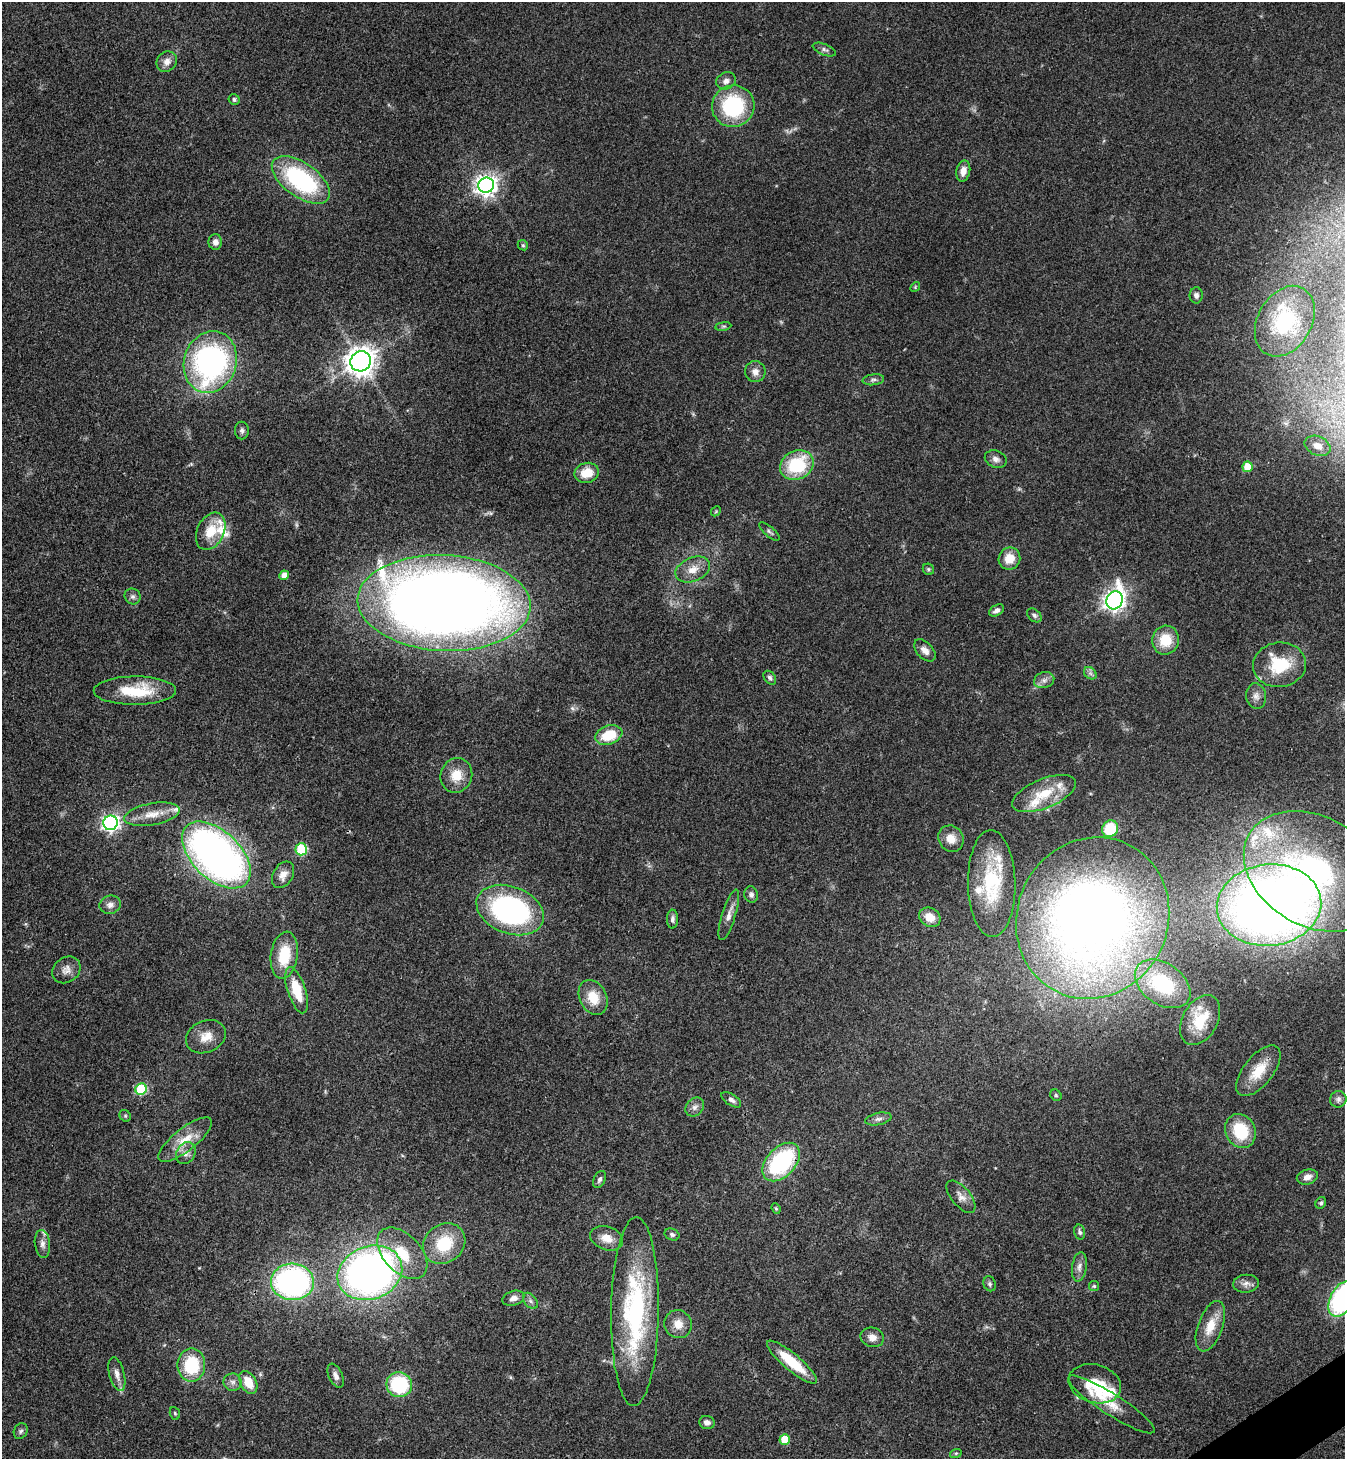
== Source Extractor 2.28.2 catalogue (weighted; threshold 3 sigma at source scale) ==
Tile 6 of 4 x 4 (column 2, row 2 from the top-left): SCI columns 1639-2981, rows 2915-4371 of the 5825 x 5833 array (HDU 1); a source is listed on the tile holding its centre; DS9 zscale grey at full resolution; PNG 1347 x 1461 px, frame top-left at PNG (2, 2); each listed source drawn as its Kron ellipse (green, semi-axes under 4 px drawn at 4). Shown black and unused: <1% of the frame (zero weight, under 3 of 4 exposures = <1% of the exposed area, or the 3 px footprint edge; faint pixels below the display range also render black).
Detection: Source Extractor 2.28.2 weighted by HDU 2 'WHT'; one run over the whole footprint, this tile lists its part. Background 0.062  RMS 0.0053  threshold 0.024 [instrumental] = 3 sigma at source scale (4.5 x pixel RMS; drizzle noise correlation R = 1.50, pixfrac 1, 0.05/0.05 arcsec/px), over >= 5 px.
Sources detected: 138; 2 too faint to see at this stretch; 1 inside a brighter object's white glare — neither listed nor drawn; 14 inside a brighter listed object's ellipse — not listed separately; the other 121 listed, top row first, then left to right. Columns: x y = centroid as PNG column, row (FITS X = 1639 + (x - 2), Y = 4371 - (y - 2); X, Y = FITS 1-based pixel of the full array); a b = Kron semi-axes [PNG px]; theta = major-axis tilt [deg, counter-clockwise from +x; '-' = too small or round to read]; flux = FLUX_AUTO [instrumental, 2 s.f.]
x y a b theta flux
824 50 12 5 -21 1.7
167 62 11 9 48 3.8
726 81 10 8 24 2.9
234 99 5 5 - 1.1
733 106 21 20 - 47
963 171 11 7 78 4
301 180 33 17 -35 70
486 185 8 7 - 380
215 242 7 6 - 2.9
523 245 5 4 - 0.7
915 287 5 4 - 0.56
1196 295 8 6 -90 1.7
1285 321 38 27 60 42
723 326 8 4 8 0.82
361 361 10 10 - 630
210 362 31 26 72 130
755 372 10 10 - 3.5
873 380 11 5 7 1.6
242 431 9 7 -89 1.7
1318 446 13 9 -25 6.8
996 459 11 8 -21 2.7
797 465 17 14 27 33
1247 467 5 5 - 11
587 473 12 10 15 9.8
716 511 6 4 46 0.63
211 531 20 13 64 12
769 531 13 5 -40 1.3
1009 559 11 10 - 8.6
693 569 18 12 23 7.1
928 569 6 5 - 0.96
284 575 5 4 - 3.9
133 596 8 7 - 1.7
1115 600 9 8 - 350
444 603 86 48 -3 830
996 610 8 5 29 2
1034 615 8 5 -39 1.4
1165 640 14 13 - 14
925 650 13 8 -46 3.7
1279 665 26 22 7 23
1090 673 7 5 -44 1.6
770 678 7 5 -53 1.4
1044 680 10 8 16 2.8
135 691 41 14 0 23
1256 696 13 10 -82 3.4
609 735 14 9 19 16
456 775 17 15 72 10
1044 793 34 14 22 17
152 814 28 11 10 8.8
110 823 7 7 - 190
1110 829 8 8 - 20
951 839 13 12 - 6.8
301 849 6 6 - 37
216 855 41 24 -44 280
1314 871 74 54 -30 150
283 875 14 10 60 4.6
992 883 53 23 -89 39
751 895 8 7 - 1.9
110 905 11 9 15 3.1
1269 905 52 40 6 580
510 910 35 23 -21 100
729 915 26 6 73 4.5
930 917 11 9 -32 7.2
1093 918 82 75 64 510
672 919 9 5 89 1.8
284 955 24 13 82 18
66 970 15 12 37 4.3
1163 984 31 20 -35 33
297 990 24 9 -72 17
593 997 18 13 -62 11
1200 1020 27 17 62 17
206 1037 21 15 24 8.4
1258 1071 30 14 51 14
141 1089 6 5 - 33
1056 1095 6 5 - 0.83
1338 1099 8 8 - 1.9
731 1100 11 5 -33 2
695 1107 10 8 48 2.5
125 1116 6 5 - 0.8
878 1119 13 6 12 2.2
1240 1131 17 14 -63 22
185 1140 33 11 38 11
186 1153 12 9 58 3.5
781 1162 22 14 47 60
1307 1177 11 7 16 3.3
599 1179 9 5 63 1.5
961 1197 19 9 -50 4.2
1321 1203 6 5 - 1.1
776 1208 5 4 - 0.73
1080 1232 7 5 -76 1.3
672 1234 7 5 -23 1.3
607 1238 17 11 -19 6.7
42 1244 14 7 -83 2.9
444 1244 22 19 38 23
402 1253 30 18 -46 19
1079 1267 15 7 82 3.1
370 1273 33 26 21 320
292 1282 21 18 -3 140
990 1284 7 6 - 1.3
1246 1284 13 9 7 3
1094 1286 5 5 - 0.79
513 1298 11 7 18 2.8
1342 1299 19 11 63 91
530 1301 9 6 -51 1.7
635 1312 94 24 89 89
678 1324 14 13 - 6.4
1210 1326 26 12 70 11
872 1337 12 10 -16 4
792 1362 32 8 -40 20
191 1365 16 14 90 28
117 1374 17 7 -76 4.2
336 1376 13 6 -65 2.7
233 1382 9 9 - 2.3
248 1382 12 8 -61 9.7
1095 1384 27 19 -16 22
399 1385 13 12 - 40
1111 1404 51 10 -33 11
175 1413 6 5 - 0.75
707 1422 7 6 - 2.3
21 1431 8 6 61 1.5
785 1439 5 5 - 17
956 1453 6 3 18 0.65
Overlapping masked pixels (flux is a lower limit): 1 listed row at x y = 216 855
Isophote crosses this tile's border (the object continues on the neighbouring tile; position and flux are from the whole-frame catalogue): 1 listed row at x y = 1342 1299